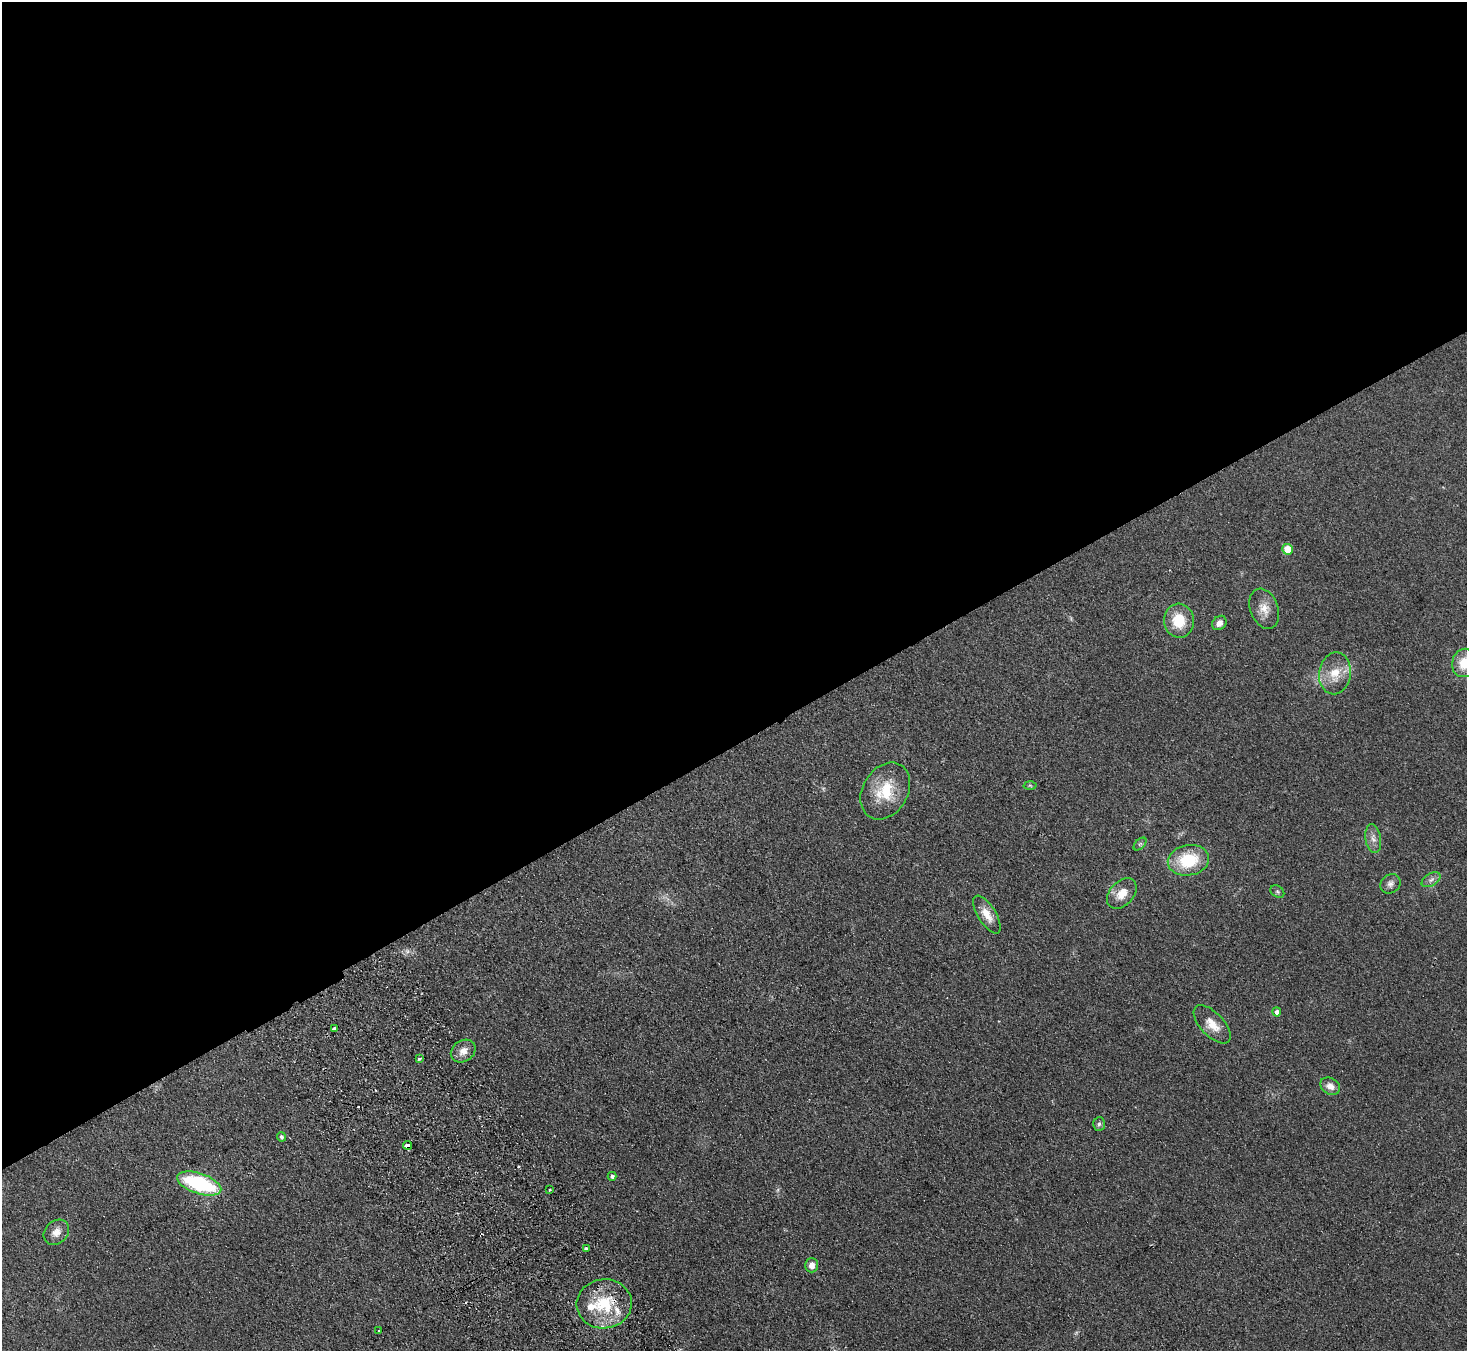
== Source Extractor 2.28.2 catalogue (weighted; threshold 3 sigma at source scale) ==
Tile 2 of 4 x 4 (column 2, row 1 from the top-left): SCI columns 1515-2979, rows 4240-5588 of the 5958 x 5920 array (HDU 1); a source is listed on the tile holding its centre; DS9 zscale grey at full resolution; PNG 1469 x 1353 px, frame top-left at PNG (2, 2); each listed source drawn as its Kron ellipse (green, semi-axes under 4 px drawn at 4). Shown black and unused: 55% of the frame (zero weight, under 2 of 3 exposures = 3% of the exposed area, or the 3 px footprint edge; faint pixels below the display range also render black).
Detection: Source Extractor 2.28.2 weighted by HDU 2 'WHT'; one run over the whole footprint, this tile lists its part. Background 0.113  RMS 0.012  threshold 0.0527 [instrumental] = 3 sigma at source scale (4.5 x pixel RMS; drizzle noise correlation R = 1.50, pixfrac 1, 0.05/0.05 arcsec/px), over >= 5 px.
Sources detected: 40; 1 too faint to see at this stretch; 3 cosmic-ray / hot-pixel residue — neither listed nor drawn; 3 inside a brighter listed object's ellipse — not listed separately; the other 33 listed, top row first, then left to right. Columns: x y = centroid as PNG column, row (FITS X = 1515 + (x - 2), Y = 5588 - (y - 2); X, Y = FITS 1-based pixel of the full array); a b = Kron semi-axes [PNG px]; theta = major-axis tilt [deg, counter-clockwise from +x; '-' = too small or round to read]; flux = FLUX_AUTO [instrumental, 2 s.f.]
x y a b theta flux
1288 549 5 5 - 23
1264 609 21 14 -70 14
1179 621 17 15 -86 31
1219 623 8 6 45 6.4
1464 663 14 12 71 23
1335 673 21 16 81 23
1030 785 6 4 -2 1.4
885 791 30 22 59 43
1373 839 14 8 -81 7
1140 844 8 4 45 2.2
1188 860 21 15 10 48
1431 880 10 6 31 4.6
1390 884 11 9 38 5.1
1277 892 7 5 -35 2.1
1122 894 17 12 48 16
987 915 21 9 -58 14
1277 1012 4 4 - 4.3
1212 1024 24 11 -46 16
334 1028 3 3 - 9.8
463 1051 13 10 34 9.7
419 1059 3 3 - 4.9
1330 1086 10 8 -30 7.5
1099 1124 7 6 - 2.4
281 1137 5 4 - 2.8
408 1145 4 3 - 56
612 1176 4 4 - 2.7
199 1184 23 10 -18 110
550 1190 3 3 - 3.4
56 1232 14 11 43 9.3
586 1248 3 3 - 16
812 1265 7 6 - 7.7
604 1304 27 24 6 51
379 1331 3 2 - 1.4
Overlapping masked pixels (flux is a lower limit): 1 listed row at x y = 408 1145
Isophote crosses this tile's border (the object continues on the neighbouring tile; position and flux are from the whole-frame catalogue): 1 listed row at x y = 1464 663